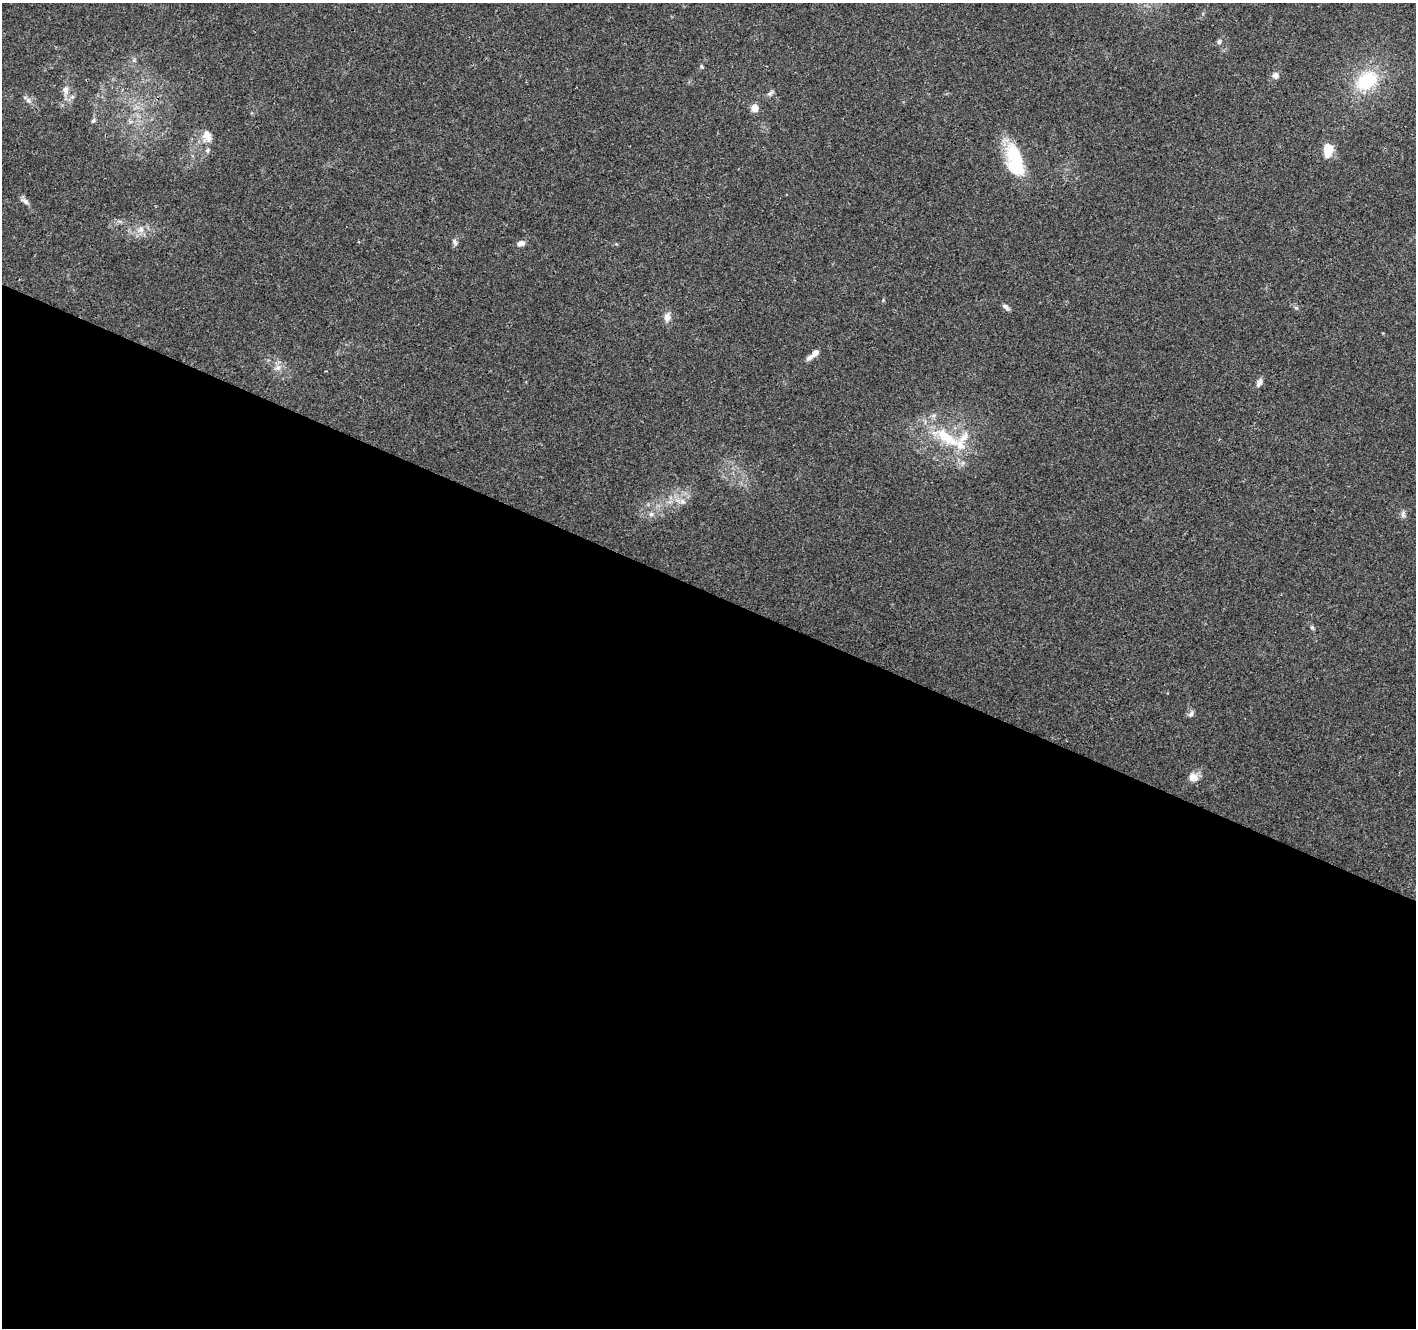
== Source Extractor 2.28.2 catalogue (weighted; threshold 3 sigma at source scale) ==
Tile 14 of 4 x 4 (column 2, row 4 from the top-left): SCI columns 1421-2834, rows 210-1535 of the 5672 x 5786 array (HDU 1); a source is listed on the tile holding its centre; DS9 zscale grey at full resolution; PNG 1418 x 1330 px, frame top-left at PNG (2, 3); no overlay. Shown black and unused: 56% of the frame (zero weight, under 3 of 4 exposures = <1% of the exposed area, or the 3 px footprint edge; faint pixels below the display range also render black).
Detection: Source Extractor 2.28.2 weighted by HDU 2 'WHT'; one run over the whole footprint, this tile lists its part. Background 0.0474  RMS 0.0039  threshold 0.0174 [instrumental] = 3 sigma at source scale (4.5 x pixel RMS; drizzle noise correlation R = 1.50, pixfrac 1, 0.0396/0.0396 arcsec/px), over >= 5 px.
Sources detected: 33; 1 inside a brighter object's white glare — not listed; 4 inside a brighter listed object's ellipse — not listed separately; the other 28 listed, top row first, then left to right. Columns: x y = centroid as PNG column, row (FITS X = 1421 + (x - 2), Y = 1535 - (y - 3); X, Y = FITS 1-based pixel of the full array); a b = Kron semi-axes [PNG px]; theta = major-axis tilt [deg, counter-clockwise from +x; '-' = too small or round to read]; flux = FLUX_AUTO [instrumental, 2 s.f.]
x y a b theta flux
1219 42 7 5 74 0.87
702 66 6 4 -57 0.56
1275 75 8 8 - 1.7
1367 81 25 17 34 21
65 90 10 8 -81 2.3
770 93 9 6 41 0.99
28 100 9 6 -46 1.4
754 108 6 6 - 4.6
93 121 6 5 - 0.76
207 136 17 11 -77 3.7
1328 150 12 8 87 7.7
1016 161 42 14 -70 23
25 201 11 6 -34 1.4
141 229 10 8 64 2.5
455 241 10 6 -69 1.2
521 243 10 6 19 1.7
1006 307 9 5 -40 1.2
667 317 12 8 80 2.5
815 353 10 7 49 1.9
278 368 8 6 2 1.7
1259 382 13 6 64 1.4
947 437 51 16 -31 19
682 501 8 6 -28 1.6
651 514 6 6 - 1.1
1403 514 10 6 83 1.2
1312 628 7 5 -62 0.7
1191 714 9 6 53 1.1
1193 777 9 8 - 4.1